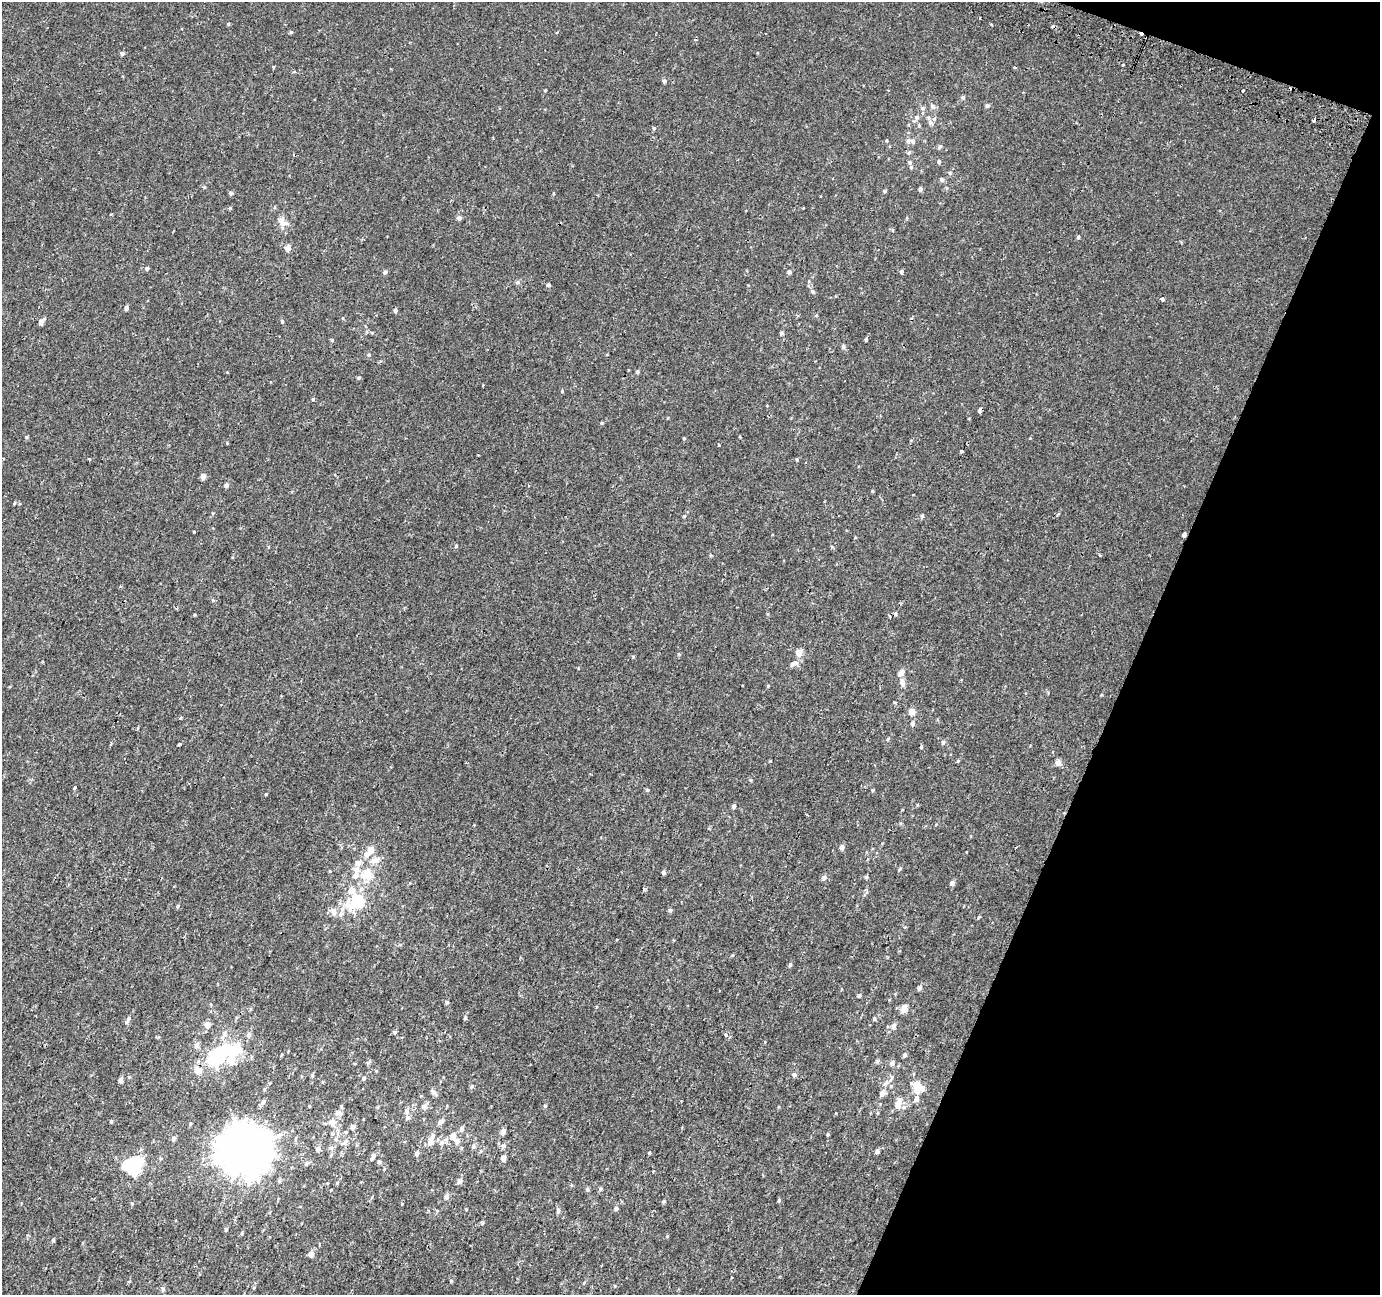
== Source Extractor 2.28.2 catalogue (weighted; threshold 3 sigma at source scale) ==
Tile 8 of 4 x 4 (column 4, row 2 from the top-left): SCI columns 4160-5537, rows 2900-4192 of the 5553 x 5736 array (HDU 1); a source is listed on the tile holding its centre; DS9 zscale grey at full resolution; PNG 1382 x 1297 px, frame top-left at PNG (2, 2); no overlay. Shown black and unused: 19% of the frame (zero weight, under 2 of 3 exposures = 2% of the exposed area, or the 3 px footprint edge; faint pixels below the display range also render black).
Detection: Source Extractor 2.28.2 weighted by HDU 2 'WHT'; one run over the whole footprint, this tile lists its part. Background 9.87e-04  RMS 0.0028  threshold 0.0125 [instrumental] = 3 sigma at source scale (4.5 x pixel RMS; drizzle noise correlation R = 1.50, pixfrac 1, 0.0396/0.0396 arcsec/px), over >= 5 px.
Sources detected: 195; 6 inside a brighter object's white glare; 5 cosmic-ray / hot-pixel residue — not listed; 9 inside a brighter listed object's ellipse — not listed separately; the other 175 listed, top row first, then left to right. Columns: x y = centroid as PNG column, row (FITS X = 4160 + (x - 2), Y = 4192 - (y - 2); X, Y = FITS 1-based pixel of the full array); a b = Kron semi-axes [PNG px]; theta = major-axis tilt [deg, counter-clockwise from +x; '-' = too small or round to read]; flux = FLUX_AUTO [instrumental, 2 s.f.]
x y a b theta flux
228 24 4 3 - 0.25
291 32 5 4 - 0.33
122 54 4 4 - 0.71
1123 65 3 3 - 0.63
1014 67 4 3 - 0.2
664 81 4 4 - 0.74
1243 91 3 3 - 1
963 97 5 5 - 0.48
932 106 7 6 - 0.65
987 106 5 4 - 0.57
923 108 6 5 - 0.46
917 117 7 6 - 0.73
934 119 5 5 - 0.49
919 126 5 3 - 0.23
654 128 5 4 - 0.33
908 141 6 5 - 0.68
940 147 7 4 51 0.48
910 162 6 4 -21 0.43
939 162 5 4 - 0.35
950 173 5 4 - 0.32
942 179 6 5 - 0.55
920 189 4 4 - 0.77
885 191 4 4 - 0.35
231 193 5 4 - 0.43
230 208 4 4 - 0.26
459 218 5 5 - 0.72
283 223 12 8 3 1.5
1078 237 4 4 - 0.37
288 248 5 5 - 1.6
147 269 4 4 - 0.53
385 272 5 4 - 0.53
789 272 5 4 - 0.56
901 272 4 4 - 0.54
548 285 4 3 - 1.7
813 292 5 4 - 0.38
1162 299 4 3 - 0.72
126 308 5 4 - 0.62
395 310 4 4 - 0.6
282 321 4 4 - 0.41
41 322 6 5 - 1.2
781 333 4 4 - 0.52
866 339 4 3 - 0.55
332 340 4 4 - 0.27
369 355 5 4 - 0.31
638 372 5 4 - 0.35
359 378 5 4 - 0.33
562 391 4 3 - 0.21
313 399 3 3 - 1.2
980 410 5 3 - 3.1
602 423 4 4 - 0.28
27 437 4 4 - 0.3
684 438 4 4 - 0.25
89 459 4 3 - 0.26
797 460 4 3 - 0.26
203 477 7 6 - 0.82
226 485 5 5 - 0.62
684 516 5 3 - 0.25
922 516 5 4 - 0.46
1184 535 4 4 - 3.1
456 546 4 3 - 0.24
1100 555 3 2 - 0.35
896 614 5 3 - 0.33
799 653 5 5 - 2.7
796 663 8 6 11 0.86
901 673 7 5 42 1.5
902 682 8 6 -82 1.3
912 712 5 4 - 2.8
181 718 3 3 - 0.46
913 723 6 5 - 0.8
943 742 5 4 - 0.45
180 744 3 3 - 0.75
921 747 4 3 - 0.31
958 761 4 4 - 0.27
1058 762 5 5 - 1.9
75 787 4 3 - 0.38
647 790 4 4 - 0.3
873 790 4 4 - 0.27
266 794 4 3 - 0.23
734 806 5 4 - 0.6
842 847 5 5 - 1
371 850 7 6 - 2.2
375 860 14 7 29 1.7
356 869 9 8 - 1.5
900 869 6 3 46 0.29
664 872 5 4 - 0.51
368 875 12 8 -68 4.3
866 877 5 4 - 0.35
824 878 6 5 - 0.85
952 883 5 5 - 0.85
352 891 7 6 - 2.4
359 903 11 7 -48 8.5
177 906 4 4 - 0.34
670 910 5 4 - 0.45
334 912 10 8 -60 1.6
790 965 5 4 - 0.42
919 988 5 5 - 0.8
859 996 5 4 - 0.44
447 1002 5 4 - 0.41
904 1009 5 5 - 3.3
128 1018 7 6 - 0.71
465 1018 5 4 - 0.38
874 1018 5 4 - 0.32
207 1025 6 5 - 1.8
894 1026 6 6 - 0.77
395 1032 5 4 - 0.37
224 1034 7 7 - 0.91
726 1034 5 4 - 0.48
249 1035 6 6 - 0.57
196 1045 6 6 - 1
281 1055 4 3 - 0.22
904 1055 5 4 - 0.63
217 1057 25 13 42 22
877 1061 5 5 - 0.47
368 1063 6 4 19 0.34
892 1063 6 5 - 0.81
312 1075 5 4 - 0.35
794 1075 6 5 - 0.59
364 1078 6 4 15 0.41
121 1079 5 4 - 0.85
886 1083 8 7 - 0.99
916 1084 7 5 -10 3.5
917 1090 5 5 - 2.7
433 1092 7 6 - 0.69
882 1093 8 6 77 1
917 1099 7 5 80 1
263 1101 6 6 - 0.76
898 1104 12 6 78 2.6
545 1106 5 4 - 0.29
424 1107 5 5 - 1.4
407 1111 7 6 - 0.68
339 1113 10 5 -19 1
111 1121 4 3 - 0.3
332 1122 8 7 - 1.5
441 1122 7 6 - 0.81
190 1124 5 3 - 0.27
353 1127 4 4 - 1.1
461 1129 6 5 - 0.79
346 1132 5 4 - 0.3
503 1132 6 5 - 1.1
828 1134 4 4 - 0.27
453 1136 5 5 - 2.2
174 1138 6 5 - 0.56
336 1139 5 5 - 0.47
431 1141 13 7 74 2
457 1141 7 7 - 1
346 1142 8 6 55 0.82
442 1142 7 6 - 1
473 1146 6 6 - 0.56
503 1146 6 5 - 0.65
245 1149 16 16 - 700
318 1149 5 5 - 0.97
877 1152 5 4 - 0.7
417 1153 4 4 - 0.9
649 1153 3 3 - 0.52
373 1157 11 5 56 0.79
503 1158 4 4 - 1.4
379 1162 5 5 - 0.44
128 1165 6 6 - 11
653 1171 3 2 - 0.57
460 1181 6 6 - 0.97
587 1189 5 4 - 0.4
601 1189 5 4 - 0.34
446 1197 6 6 - 0.92
779 1200 5 4 - 0.35
663 1201 4 4 - 0.38
132 1204 5 3 - 0.23
616 1208 5 4 - 0.66
558 1211 6 5 - 0.55
482 1222 5 4 - 0.32
226 1229 5 4 - 0.31
242 1233 5 3 - 0.26
53 1240 4 4 - 0.38
311 1254 5 5 - 1.7
451 1281 4 4 - 0.29
163 1289 6 5 - 0.52
Overlapping masked pixels (flux is a lower limit): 1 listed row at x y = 1184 535
Unlisted compact peaks at least as high as the median listed source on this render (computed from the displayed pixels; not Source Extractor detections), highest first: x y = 872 491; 194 532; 770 761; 719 445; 644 889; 633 657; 227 443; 843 347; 667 1236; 518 282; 751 780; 768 686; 129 1077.